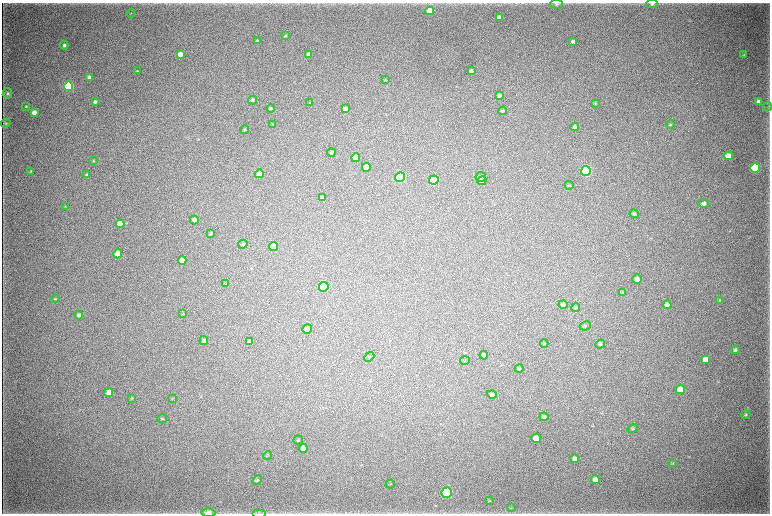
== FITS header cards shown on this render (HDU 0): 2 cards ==
NAXIS1  =                 1536 / length of data axis 1
NAXIS2  =                 1023 / length of data axis 2

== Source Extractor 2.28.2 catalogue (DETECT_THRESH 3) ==
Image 1536 x 1023 px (HDU 0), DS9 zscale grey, zoomed out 1/2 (1 PNG px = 2 x 2 image px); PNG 772 x 516 px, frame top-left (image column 1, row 1022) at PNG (2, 3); each listed source drawn as its Kron ellipse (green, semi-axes under 4 px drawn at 4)
Background 4810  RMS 40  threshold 119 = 3 sigma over >= 5 px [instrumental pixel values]
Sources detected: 111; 4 cannot appear on this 1/2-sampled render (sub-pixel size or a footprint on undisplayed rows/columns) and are neither listed nor drawn; the other 107 listed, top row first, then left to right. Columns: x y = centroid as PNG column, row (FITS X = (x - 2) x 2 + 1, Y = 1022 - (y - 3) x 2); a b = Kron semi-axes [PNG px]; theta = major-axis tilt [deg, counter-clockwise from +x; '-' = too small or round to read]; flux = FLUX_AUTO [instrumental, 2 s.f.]
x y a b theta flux
556 4 6 4 3 1.6e+04
652 4 6 4 -1 1.4e+04
430 11 4 4 - 1.5e+05
131 13 4 2 - 3.3e+03
499 17 4 3 - 5.9e+04
285 36 4 3 - 8.3e+03
257 41 4 3 - 1.9e+04
573 41 3 3 - 1.5e+04
64 45 4 3 - 2.1e+04
180 54 4 4 - 7.3e+04
309 54 4 3 - 5.2e+04
744 55 4 3 - 4.6e+03
137 71 3 2 - 5.4e+03
471 71 3 3 - 2.2e+04
90 78 4 3 - 3.7e+04
385 80 4 3 - 5.1e+03
68 86 4 4 - 1.0e+06
7 93 5 4 - 1.4e+04
499 95 4 3 - 1.9e+04
252 100 4 4 - 1.2e+04
95 102 3 3 - 1.6e+04
310 102 4 3 - 6.6e+03
759 102 4 3 - 4.3e+04
595 103 4 3 - 8.0e+03
26 106 3 2 - 6.8e+03
767 107 4 2 - 6.4e+03
270 108 4 4 - 1.2e+04
345 109 3 3 - 3.3e+04
503 111 4 4 - 1.2e+04
34 112 4 3 - 5.0e+04
6 123 5 3 - 8.0e+03
273 124 3 2 - 4.0e+03
670 125 4 3 - 7.4e+03
575 127 4 4 - 2.3e+04
245 130 4 3 - 1.2e+04
331 153 4 4 - 9.1e+03
728 156 4 4 - 9.4e+04
356 158 4 4 - 1.5e+05
93 161 3 3 - 5.4e+03
366 167 4 4 - 9.8e+04
755 168 5 5 - 9.2e+05
31 171 4 3 - 6.6e+03
586 171 5 5 - 1.7e+06
259 174 4 4 - 5.6e+04
87 175 3 2 - 8.1e+03
400 177 5 4 - 1.4e+06
481 177 5 5 - 1.5e+04
434 180 5 4 - 6.3e+05
482 181 5 4 - 1.4e+04
569 185 4 1 - 3.7e+03
322 198 4 3 - 1.3e+04
704 203 5 4 - 2.8e+04
65 207 3 2 - 4.6e+03
634 214 4 4 - 1.3e+04
194 220 4 4 - 3.2e+04
120 224 4 4 - 1.2e+05
211 233 4 3 - 1.0e+04
243 244 4 4 - 8.7e+03
274 247 4 4 - 1.2e+05
118 254 4 4 - 1.6e+05
182 260 4 4 - 7.7e+04
637 279 5 4 - 3.6e+04
225 284 3 2 - 5.5e+03
324 287 5 4 - 4.5e+05
623 292 3 3 - 5.7e+03
55 299 4 3 - 8.0e+03
719 300 3 2 - 4.1e+03
563 305 4 4 - 3.6e+04
667 305 4 4 - 4.7e+04
576 307 4 4 - 8.5e+03
183 314 4 2 - 4.8e+03
79 315 4 4 - 2.2e+04
585 326 5 3 - 6.7e+03
307 329 5 4 - 5.3e+04
204 341 4 4 - 1.9e+04
250 341 4 4 - 2.6e+04
544 344 4 2 - 5.0e+03
600 344 5 4 - 1.1e+04
735 350 5 4 - 1.4e+04
484 355 4 4 - 2.2e+04
369 357 5 2 - 4.6e+03
705 359 5 4 - 7.2e+04
465 361 5 2 - 5.5e+03
519 369 4 3 - 6.2e+03
680 389 4 4 - 8.8e+04
109 392 4 4 - 6.2e+04
492 394 5 4 - 2.0e+04
132 398 3 3 - 4.5e+03
172 399 4 3 - 5.2e+03
746 415 4 3 - 9.3e+03
544 417 4 4 - 1.7e+04
162 419 5 4 - 9.3e+03
633 428 5 3 - 8.5e+03
536 438 5 4 - 9.1e+04
298 440 5 4 - 1.0e+04
303 448 4 4 - 4.1e+04
267 456 4 2 - 6.0e+03
575 459 4 4 - 3.6e+04
673 463 4 3 - 7.3e+03
257 480 5 4 - 1.3e+04
595 480 4 4 - 4.8e+04
390 484 4 2 - 5.0e+03
447 493 5 5 - 1.4e+06
490 501 4 2 - 4.9e+03
512 508 3 2 - 4.0e+03
208 513 7 4 -2 5.5e+04
259 513 7 1 0 8.8e+03
At the frame edge (FLAGS 8, measured only in part): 1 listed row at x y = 208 513
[4 sub-pixel or undisplayed-footprint detections neither listed nor drawn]